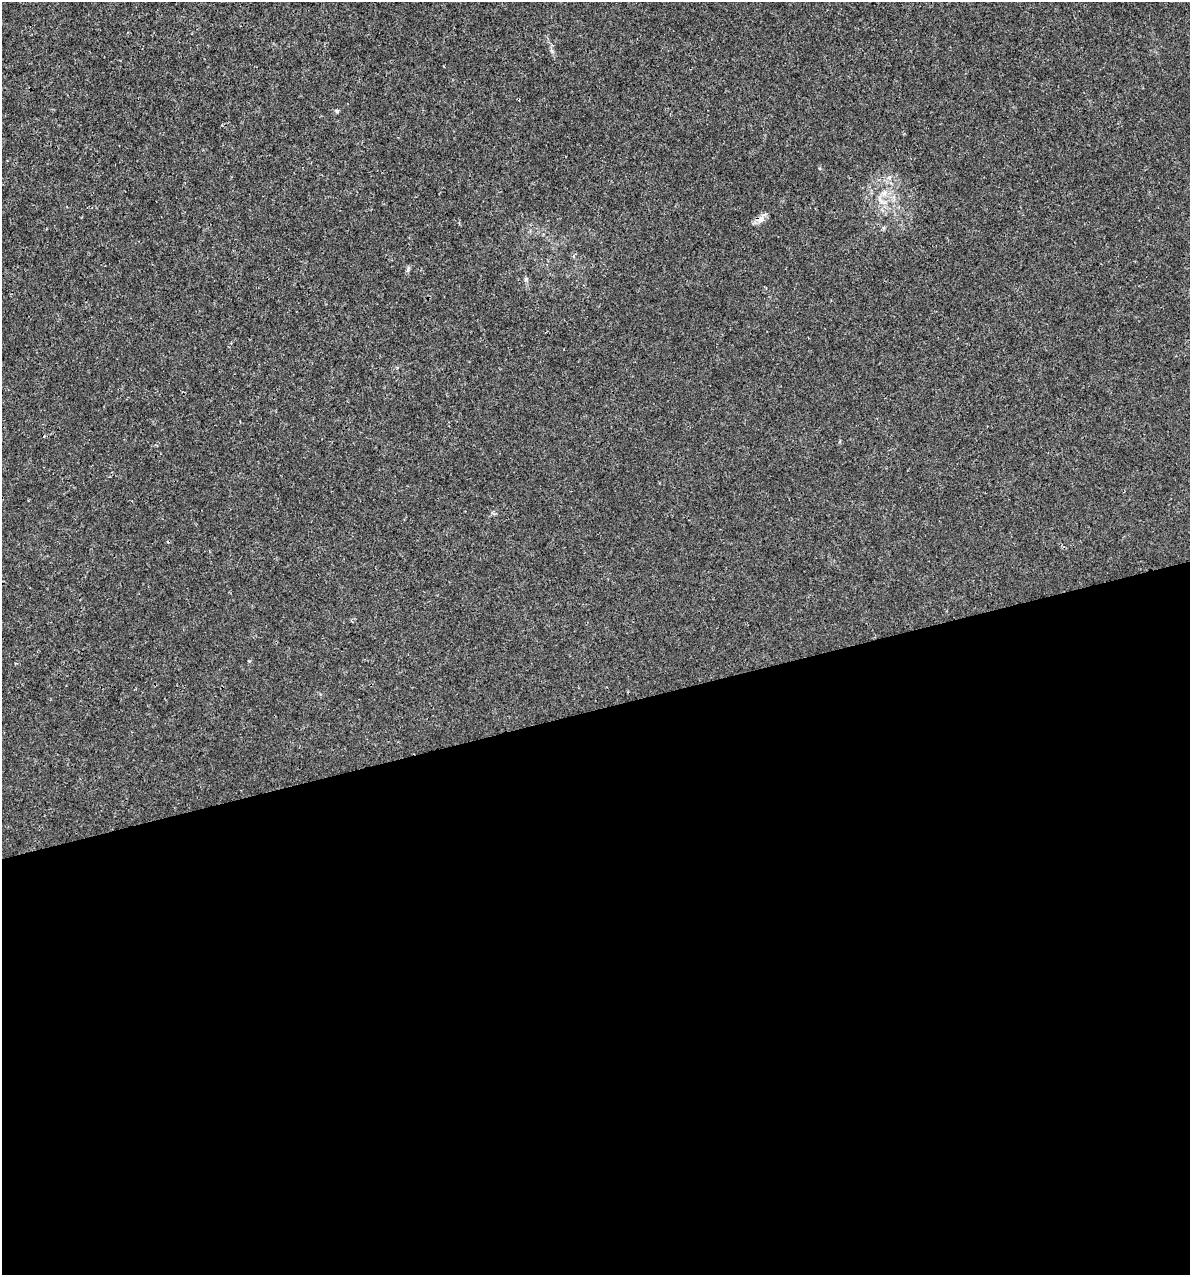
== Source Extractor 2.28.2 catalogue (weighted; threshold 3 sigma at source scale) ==
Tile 15 of 4 x 4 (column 3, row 4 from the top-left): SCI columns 2468-3655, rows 1-1273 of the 4886 x 5091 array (HDU 1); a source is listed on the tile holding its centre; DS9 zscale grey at full resolution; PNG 1192 x 1277 px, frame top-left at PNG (2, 2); no overlay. Shown black and unused: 44% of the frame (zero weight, under 3 of 4 exposures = <1% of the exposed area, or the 3 px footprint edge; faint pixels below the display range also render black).
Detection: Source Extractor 2.28.2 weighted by HDU 2 'WHT'; one run over the whole footprint, this tile lists its part. Background 3.56e-04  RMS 8.5e-04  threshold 0.00384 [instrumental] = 3 sigma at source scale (4.5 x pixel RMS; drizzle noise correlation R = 1.50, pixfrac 1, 0.0396/0.0396 arcsec/px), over >= 5 px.
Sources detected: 5; all 5 listed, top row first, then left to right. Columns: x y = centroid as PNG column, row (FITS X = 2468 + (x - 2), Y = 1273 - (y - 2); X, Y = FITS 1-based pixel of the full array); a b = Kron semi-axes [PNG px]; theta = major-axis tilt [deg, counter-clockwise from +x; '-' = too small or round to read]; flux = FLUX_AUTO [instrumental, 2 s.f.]
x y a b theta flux
337 111 4 4 - 0.14
889 177 7 4 0 0.18
884 193 7 4 -19 0.23
760 219 12 10 4 0.56
408 269 7 4 73 0.15
Overlapping masked pixels (flux is a lower limit): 1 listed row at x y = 760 219